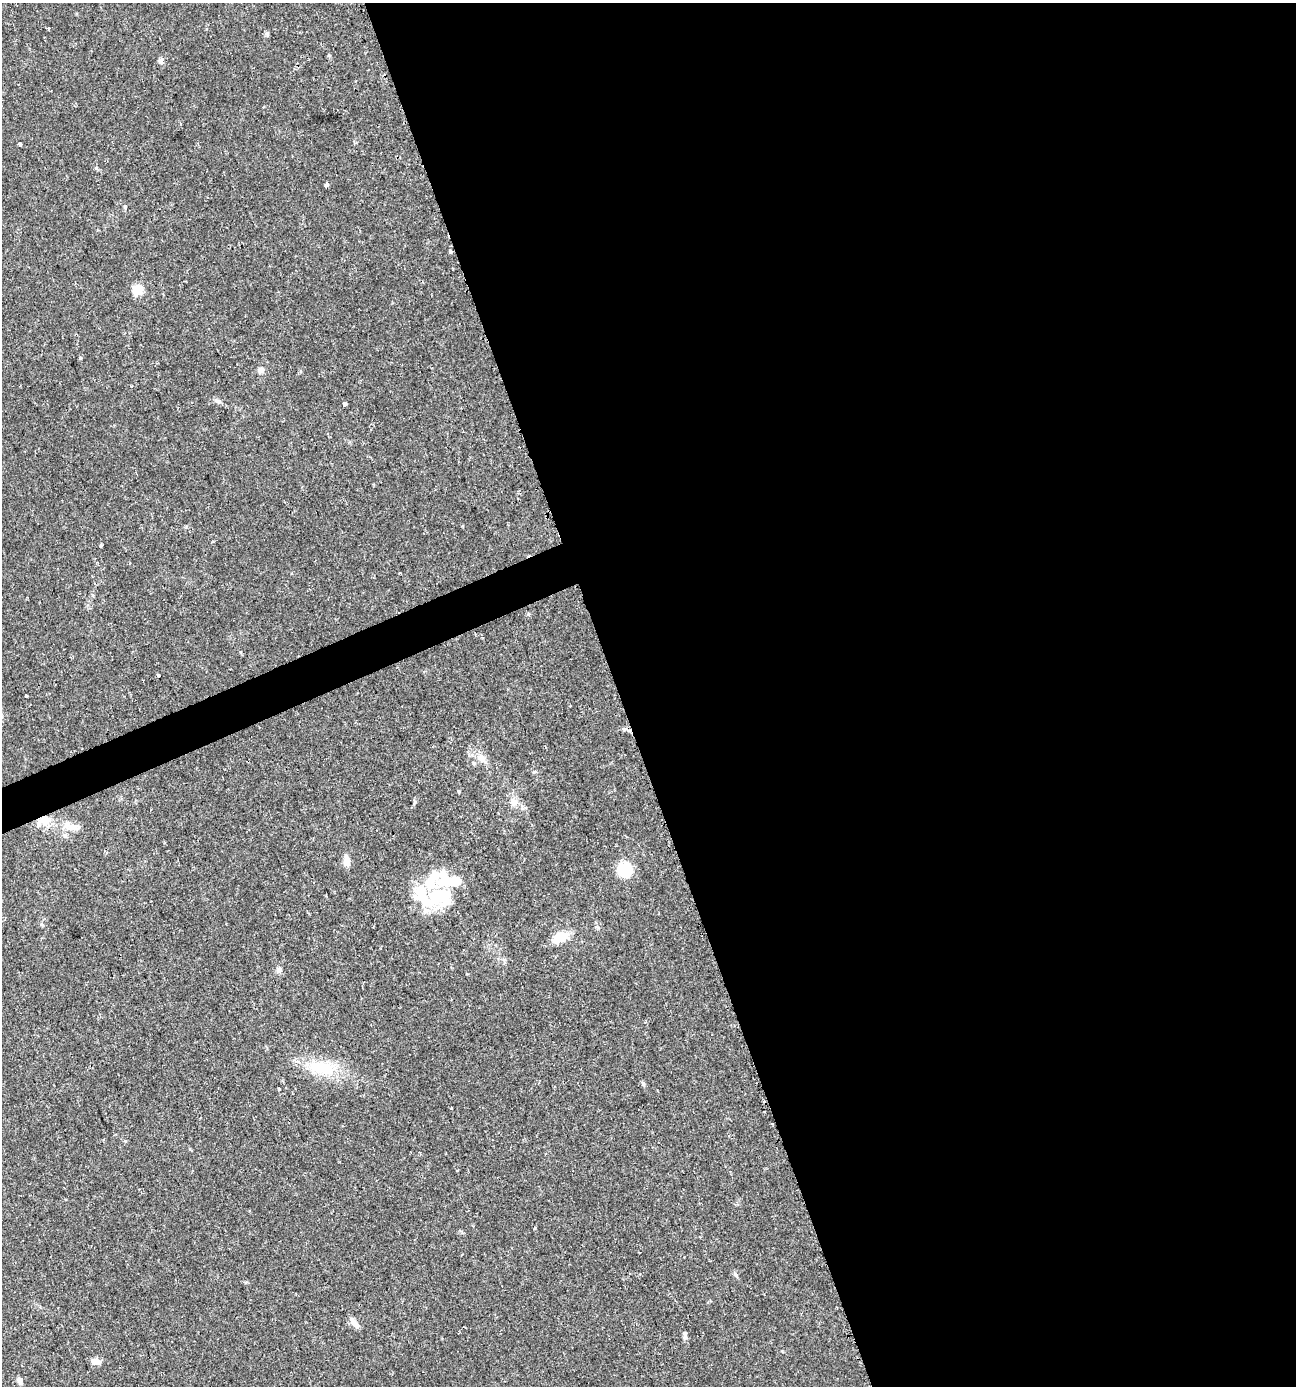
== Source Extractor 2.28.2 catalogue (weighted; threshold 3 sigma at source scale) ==
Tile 8 of 4 x 4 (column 4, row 2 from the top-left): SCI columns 4017-5310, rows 2771-4154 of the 5390 x 5540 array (HDU 1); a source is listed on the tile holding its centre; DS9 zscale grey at full resolution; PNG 1298 x 1388 px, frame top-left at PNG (2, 3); no overlay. Shown black and unused: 54% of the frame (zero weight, under 2 of 3 exposures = <1% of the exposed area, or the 3 px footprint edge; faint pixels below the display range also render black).
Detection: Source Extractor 2.28.2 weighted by HDU 2 'WHT'; one run over the whole footprint, this tile lists its part. Background 0.0336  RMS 0.0032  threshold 0.0146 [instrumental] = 3 sigma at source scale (4.5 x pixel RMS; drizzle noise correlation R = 1.50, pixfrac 1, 0.0396/0.0396 arcsec/px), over >= 5 px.
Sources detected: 43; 2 inside a brighter object's white glare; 1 cosmic-ray / hot-pixel residue — not listed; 3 inside a brighter listed object's ellipse — not listed separately; the other 37 listed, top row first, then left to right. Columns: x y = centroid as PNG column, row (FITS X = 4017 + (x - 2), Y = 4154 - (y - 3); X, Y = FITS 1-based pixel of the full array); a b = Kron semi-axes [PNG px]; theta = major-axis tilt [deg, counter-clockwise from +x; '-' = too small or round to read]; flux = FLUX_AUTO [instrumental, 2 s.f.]
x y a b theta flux
48 29 3 3 - 0.41
160 60 8 7 - 0.89
19 144 3 3 - 20
326 185 4 3 - 1.5
125 206 4 3 - 1.3
450 251 4 3 - 1.4
137 290 6 6 - 12
80 358 4 4 - 0.39
261 370 9 7 25 1.2
218 401 11 5 -22 1
345 404 4 3 - 5.4
100 545 3 3 - 0.68
129 563 3 2 - 0.28
399 573 3 2 - 0.24
158 675 3 3 - 1.3
26 696 3 3 - 0.95
481 758 14 10 -35 2.9
459 792 4 3 - 0.4
514 802 12 9 -68 2.4
44 820 18 12 31 4.9
73 828 14 11 -11 3
346 861 13 8 -80 2.4
624 869 17 17 - 8.4
453 880 29 14 -1 9.5
436 896 39 20 -16 20
560 937 19 10 25 6.1
279 970 9 7 56 1
321 1068 44 19 -6 14
643 1083 6 4 -45 0.5
279 1089 3 3 - 0.39
545 1154 3 2 - 0.29
535 1228 4 3 - 0.32
735 1274 7 4 -59 0.61
354 1323 15 6 -49 2.1
685 1334 9 5 -82 0.93
96 1361 11 7 -16 2.2
19 1380 9 6 -60 1.1
Overlapping masked pixels (flux is a lower limit): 1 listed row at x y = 44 820
Unlisted compact peaks at least as high as the median listed source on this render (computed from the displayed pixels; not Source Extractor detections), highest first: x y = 96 168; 267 33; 534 772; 329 55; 462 526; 782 1351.